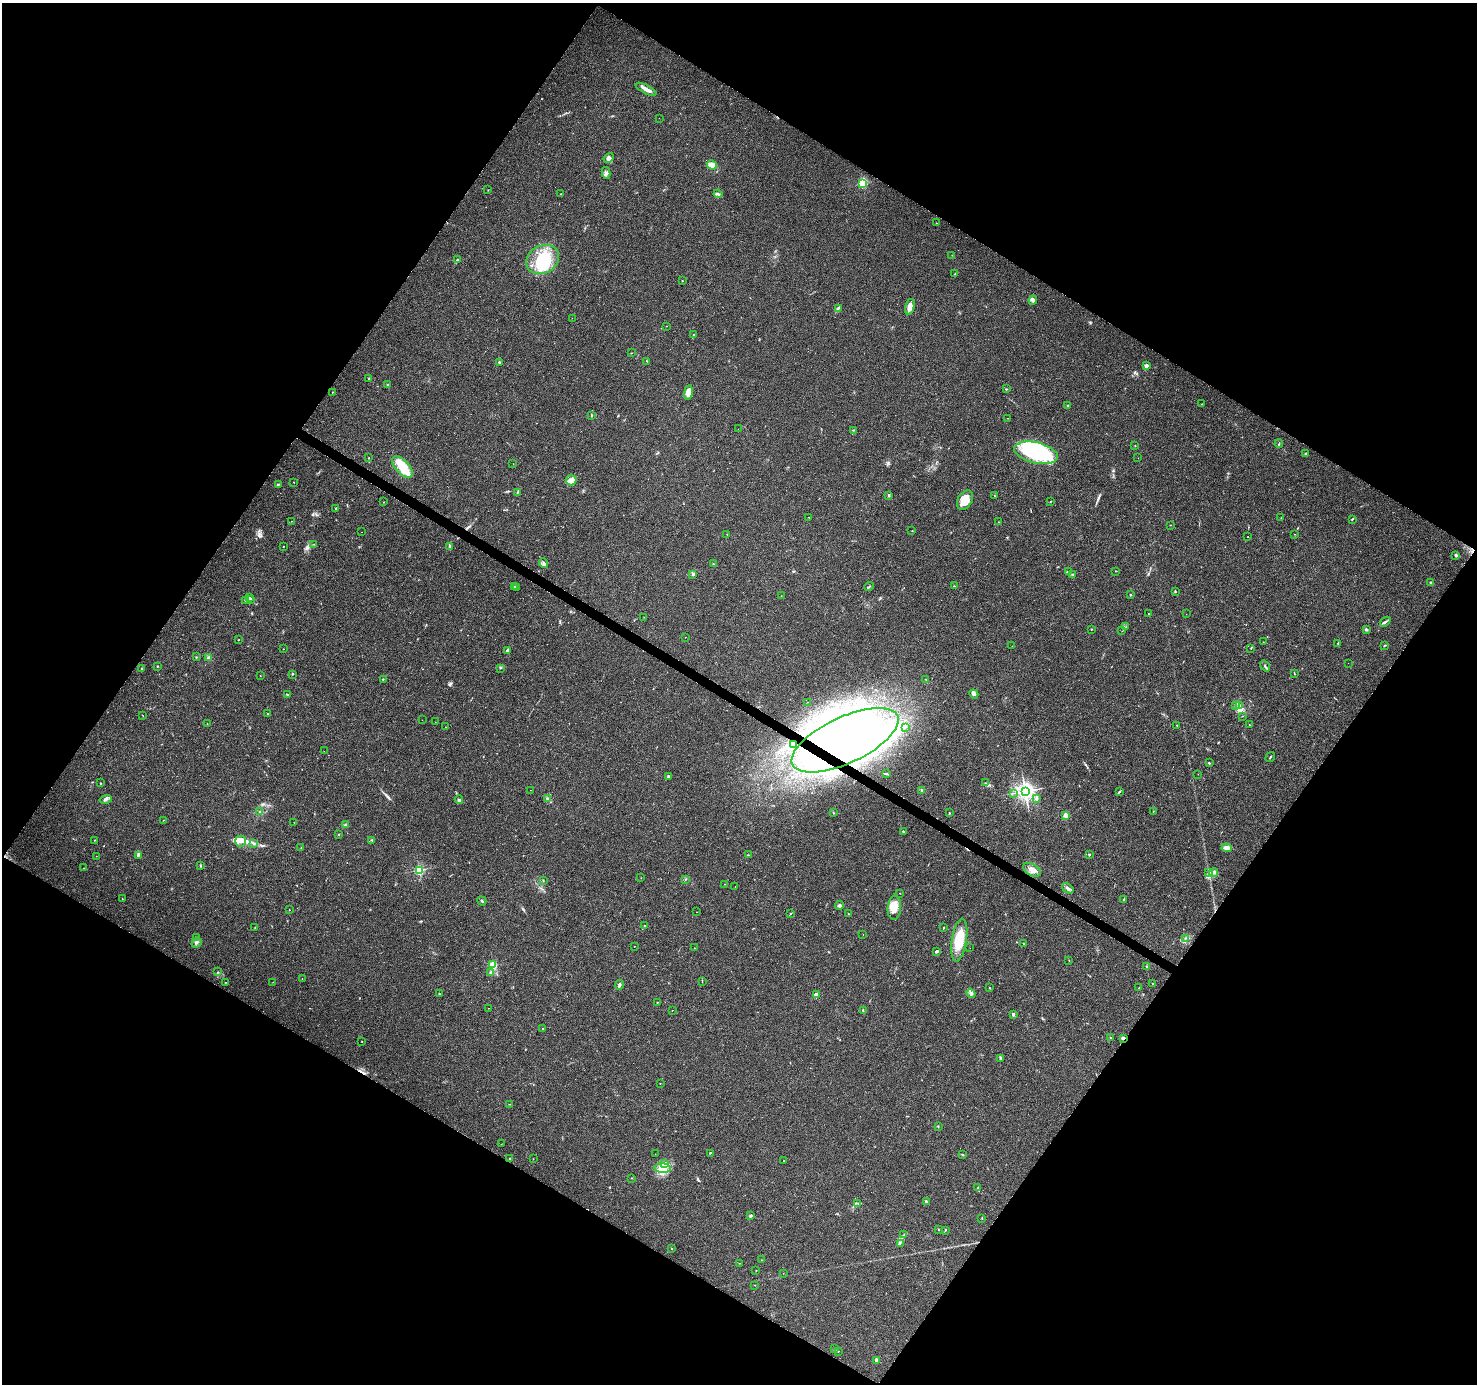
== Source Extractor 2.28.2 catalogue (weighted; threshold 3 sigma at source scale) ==
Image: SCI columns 8-5905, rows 256-5780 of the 5905 x 5969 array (HDU 1 of 3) = the unmasked area's bounding box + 8 px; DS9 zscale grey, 4 x 4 block average (1 PNG px = mean of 4 x 4 image px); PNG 1479 x 1386 px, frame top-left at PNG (2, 3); each listed source drawn as its Kron ellipse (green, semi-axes under 4 px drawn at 4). Shown black and unused: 49% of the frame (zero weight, under 2 of 3 exposures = <1% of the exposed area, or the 3 px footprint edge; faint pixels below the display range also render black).
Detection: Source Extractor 2.28.2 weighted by HDU 2 'WHT'. Background 0.047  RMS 0.0058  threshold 0.0262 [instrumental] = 3 sigma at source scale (4.5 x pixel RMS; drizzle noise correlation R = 1.50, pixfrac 1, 0.0396/0.0396 arcsec/px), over >= 5 px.
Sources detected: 326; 33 inside a brighter object's white glare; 5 cosmic-ray / hot-pixel residue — neither listed nor drawn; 5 coinciding with a brighter row at this scale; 22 inside a brighter listed object's ellipse — not listed separately; the other 261 listed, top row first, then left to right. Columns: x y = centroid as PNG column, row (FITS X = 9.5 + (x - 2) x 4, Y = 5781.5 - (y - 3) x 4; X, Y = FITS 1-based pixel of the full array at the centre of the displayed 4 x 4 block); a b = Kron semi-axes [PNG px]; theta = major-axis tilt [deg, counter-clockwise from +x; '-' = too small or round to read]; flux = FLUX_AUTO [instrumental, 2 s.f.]
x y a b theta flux
646 89 11 3 -27 21
659 118 2 2 - 0.77
608 158 5 4 - 11
712 165 5 4 - 25
606 173 6 2 -78 7.1
862 184 2 2 - 210
488 190 2 2 - 1.2
561 194 2 2 - 0.69
718 194 4 2 - 5.2
936 223 2 2 - 1.2
952 255 2 2 - 0.79
457 259 2 2 - 1.8
543 259 17 14 29 120
955 274 3 2 - 2.7
682 281 2 2 - 1.5
1033 300 4 3 - 11
910 307 8 4 77 21
838 308 4 3 - 4.8
572 318 2 2 - 0.6
667 326 2 2 - 0.86
693 334 2 2 - 1.5
631 353 2 2 - 1.2
647 361 2 2 - 1.7
499 362 3 2 - 3.2
1146 366 2 2 - 45
369 378 2 2 - 1.3
387 385 2 2 - 1.7
1006 389 3 2 - 2.6
332 392 2 2 - 1.5
688 392 7 4 78 26
1202 404 3 2 - 1
1067 406 2 2 - 1.7
591 415 2 2 - 1.3
1007 418 2 2 - 0.79
738 429 2 2 - 0.46
854 430 2 2 - 1.1
1279 444 4 2 - 2.7
1135 445 2 2 - 0.93
1036 453 22 10 -13 310
1305 453 2 2 - 17
369 458 2 2 - 0.84
1138 458 2 2 - 0.67
513 464 2 2 - 0.78
402 467 13 6 -47 83
571 480 5 5 - 14
294 482 2 2 - 0.93
278 484 3 2 - 4.2
517 493 2 2 - 1.5
889 495 4 2 - 3.6
994 496 2 2 - 1.1
965 500 10 7 59 51
384 502 2 2 - 3
1050 502 2 2 - 1.2
336 508 3 2 - 1.7
809 517 2 2 - 1
1281 518 2 2 - 0.6
1352 519 3 2 - 3.2
291 521 2 2 - 0.75
999 522 2 2 - 0.84
1170 525 2 2 - 1.3
912 531 2 2 - 1
361 532 2 2 - 1.6
727 534 2 2 - 0.76
1294 534 2 2 - 0.7
1248 537 2 2 - 1.1
314 544 2 2 - 0.96
450 546 3 2 - 2.7
283 547 2 2 - 1.3
1456 555 3 2 - 4
544 563 5 3 - 6.6
713 564 2 2 - 2.5
1116 571 2 2 - 1.4
1068 572 3 2 - 4.1
693 574 3 2 - 4.8
1073 575 3 2 - 2.1
1431 583 2 2 - 31
514 586 2 2 - 1.1
869 586 5 2 - 3.5
954 586 3 2 - 1.3
516 587 2 2 - 1.3
1175 591 2 2 - 2.2
1130 594 2 2 - 2.6
781 596 2 2 - 0.77
249 597 2 2 - 1.2
250 599 4 2 - 3.8
246 600 3 3 - 3.8
1148 614 2 2 - 1.2
1186 614 2 2 - 0.88
644 617 2 2 - 0.82
1385 622 6 2 40 6.4
1126 627 2 2 - 1.1
1091 629 2 2 - 3.4
1366 629 3 2 - 5
1122 631 2 2 - 1
685 637 2 2 - 0.53
238 640 2 2 - 1
1263 642 2 2 - 1.1
1338 644 3 2 - 2.1
1384 645 3 2 - 2.6
1012 646 2 2 - 1.2
1251 648 2 2 - 1.7
283 649 2 2 - 0.97
507 650 4 2 - 8.5
196 657 2 2 - 1.7
209 658 3 2 - 6.1
1348 663 2 2 - 0.5
157 666 2 2 - 4.2
1265 666 6 2 -54 6.2
500 668 2 2 - 1.5
142 669 2 2 - 3.5
1294 673 2 2 - 1.7
292 674 2 2 - 3.3
260 676 2 2 - 1.1
383 679 3 2 - 1.9
926 679 2 2 - 1.4
287 694 3 2 - 3.5
974 694 5 3 - 9.4
807 702 2 2 - 0.66
1235 706 2 2 - 2.3
1239 706 4 2 - 3.1
268 714 2 2 - 2.8
143 716 2 2 - 1.2
1242 716 2 2 - 1
422 720 2 2 - 0.55
435 722 2 2 - 0.69
207 724 2 2 - 2.2
1177 725 2 2 - 1.7
1249 725 2 2 - 1.1
445 727 2 2 - 0.76
905 727 2 2 - 1.7
845 740 58 23 25 850
793 744 3 3 - 6.1
324 751 2 2 - 0.51
1270 757 5 2 - 2.9
1209 763 2 2 - 3.5
887 774 4 2 - 3.8
1198 774 2 2 - 0.64
668 777 3 2 - 4.3
101 783 2 2 - 1.5
985 783 2 2 - 2.1
530 790 2 2 - 0.64
922 790 2 2 - 4.5
1025 791 3 3 - 1800
1119 791 4 2 - 3.1
1013 793 3 2 - 1.8
1036 798 3 3 - 4.5
106 799 6 3 15 7.9
548 799 3 2 - 6.3
459 800 4 3 - 6.1
1153 811 2 2 - 1.6
260 812 3 2 - 3.5
833 812 2 2 - 2.1
949 813 2 2 - 1.7
1066 815 2 2 - 88
163 820 2 2 - 0.76
294 822 2 2 - 1.3
345 825 3 2 - 3.9
903 831 3 2 - 2.8
338 834 2 2 - 2.2
94 840 2 2 - 0.85
371 840 3 2 - 2.7
241 841 5 5 - 19
254 844 2 2 - 1.9
301 848 2 2 - 1.4
1227 848 5 3 - 19
1089 854 3 2 - 3.3
138 855 3 2 - 2.6
748 855 3 2 - 2.1
96 856 2 2 - 0.73
201 865 2 2 - 3.2
84 868 2 2 - 0.9
419 870 2 2 - 450
1032 870 9 5 -30 25
1209 873 3 2 - 4.6
1214 873 4 2 - 6.5
641 878 2 2 - 0.75
543 880 2 2 - 2.2
685 880 2 2 - 0.98
724 884 2 2 - 0.96
735 886 2 2 - 6.1
1068 888 6 2 -34 6.6
899 893 2 2 - 1
122 899 2 2 - 1.1
1124 899 3 2 - 2.3
482 901 5 2 - 3.6
839 905 4 3 - 6.5
894 908 12 6 85 37
289 910 2 2 - 1.1
696 912 2 2 - 0.76
790 913 2 2 - 1.2
848 913 2 2 - 1.6
644 925 2 2 - 1.6
255 928 2 2 - 1.8
943 928 2 2 - 2.6
863 935 2 2 - 0.88
197 938 3 2 - 2.9
1186 938 2 2 - 1.8
959 940 21 7 81 82
197 943 5 2 - 4.8
1024 944 3 2 - 2.2
634 947 2 2 - 1.7
694 948 2 2 - 0.74
970 948 2 2 - 0.5
937 951 2 2 - 5.3
1069 961 2 2 - 1.2
493 965 2 2 - 220
1147 967 2 2 - 6.8
218 972 2 2 - 1.2
491 973 4 2 - 9.2
302 979 2 2 - 0.85
225 982 2 2 - 0.88
273 982 2 2 - 0.67
702 982 2 2 - 0.77
1152 984 3 2 - 2.4
619 985 5 3 - 5.8
990 988 3 2 - 1
1139 988 2 2 - 1.4
971 993 5 2 - 7.3
439 994 2 2 - 2.5
816 995 3 3 - 12
657 1002 2 2 - 1.8
488 1008 2 2 - 0.79
672 1010 2 2 - 1.4
863 1011 3 2 - 2.1
1013 1014 2 2 - 7.9
543 1028 2 2 - 3.1
1111 1038 2 2 - 13
1123 1038 3 2 - 7.5
362 1041 2 2 - 1
1000 1058 2 2 - 1.9
660 1083 2 2 - 1.9
510 1104 2 2 - 1.1
938 1126 2 2 - 2.1
501 1144 2 2 - 0.97
710 1153 2 2 - 1.6
655 1154 2 2 - 0.6
962 1154 3 2 - 2.3
510 1159 2 2 - 3.6
533 1159 2 2 - 0.73
784 1161 2 2 - 1.4
664 1163 3 3 - 5.8
663 1168 8 5 -5 25
631 1178 2 2 - 1.2
978 1188 2 2 - 1.6
926 1201 4 2 - 6
858 1203 2 2 - 1.1
750 1215 3 2 - 3.9
982 1218 2 2 - 2.3
938 1229 2 2 - 1.2
945 1230 2 2 - 1.6
904 1235 3 2 - 1.5
900 1243 2 2 - 1.6
671 1248 2 2 - 1.2
762 1260 2 2 - 1
739 1263 2 2 - 0.92
756 1270 2 2 - 1.2
783 1273 2 2 - 1.1
755 1285 2 2 - 1.1
834 1349 2 2 - 2.5
838 1351 2 2 - 1.8
876 1360 2 2 - 30
Overlapping masked pixels (flux is a lower limit): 3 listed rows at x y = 845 740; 793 744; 1123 1038
Diffuse or blended objects may show on this block-average render without a row.